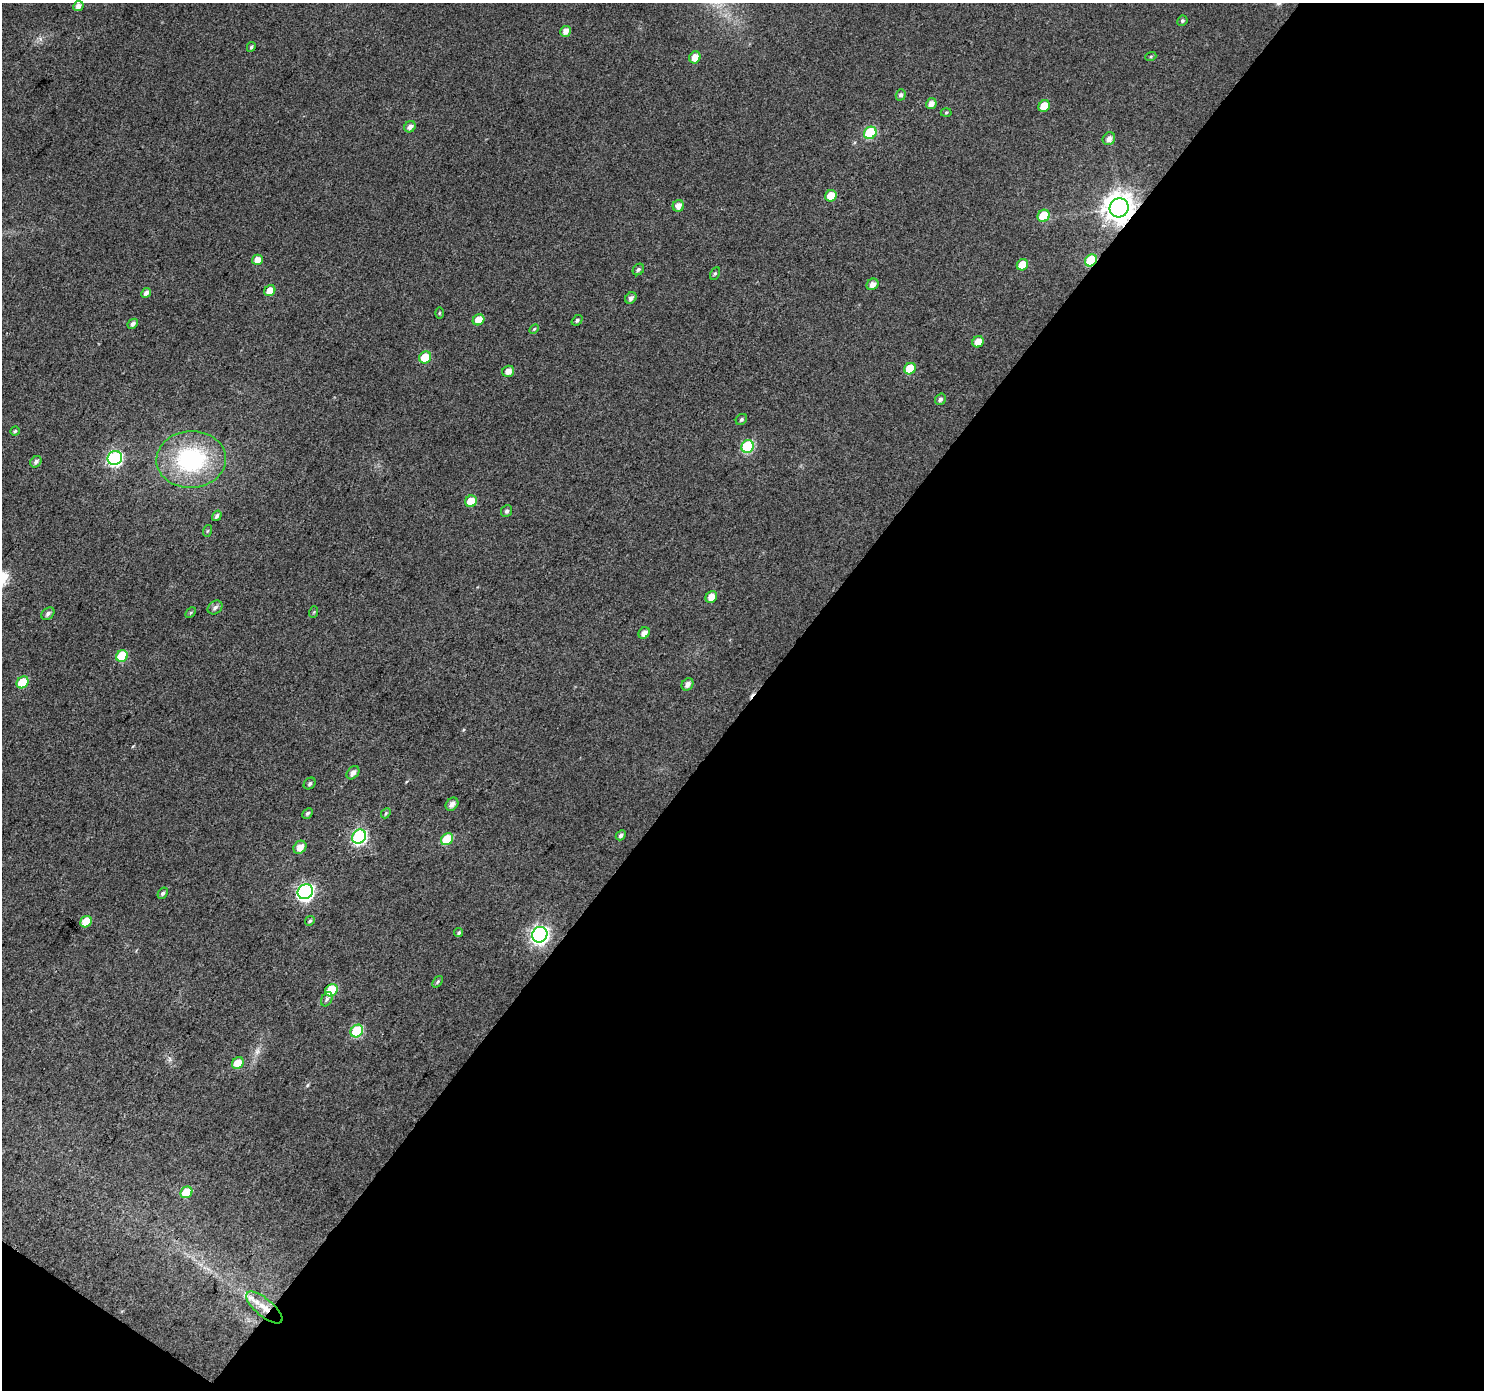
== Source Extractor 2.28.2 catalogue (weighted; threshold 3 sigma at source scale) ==
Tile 4 of 2 x 2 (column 2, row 2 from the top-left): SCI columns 1484-2965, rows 115-1502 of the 2966 x 2987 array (HDU 1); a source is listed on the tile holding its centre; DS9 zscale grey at full resolution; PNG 1486 x 1392 px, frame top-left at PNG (2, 3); each listed source drawn as its Kron ellipse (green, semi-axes under 4 px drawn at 4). Shown black and unused: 50% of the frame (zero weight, under 3 of 4 exposures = <1% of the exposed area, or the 3 px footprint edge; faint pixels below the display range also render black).
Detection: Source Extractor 2.28.2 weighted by HDU 2 'WHT'; one run over the whole footprint, this tile lists its part. Background 0.0446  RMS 0.011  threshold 0.0504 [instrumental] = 3 sigma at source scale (4.5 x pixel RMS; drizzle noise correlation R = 1.50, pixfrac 1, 0.0396/0.0396 arcsec/px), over >= 5 px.
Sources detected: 79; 1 cosmic-ray / hot-pixel residue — neither listed nor drawn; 1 inside a brighter listed object's ellipse — not listed separately; the other 77 listed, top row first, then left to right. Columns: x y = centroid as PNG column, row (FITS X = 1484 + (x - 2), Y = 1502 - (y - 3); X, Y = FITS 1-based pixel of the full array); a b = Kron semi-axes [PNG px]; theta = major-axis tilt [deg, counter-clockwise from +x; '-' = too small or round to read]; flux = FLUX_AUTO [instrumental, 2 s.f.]
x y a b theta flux
78 6 5 4 - 5.5
1182 21 5 5 - 2.1
566 31 5 5 - 7.3
251 47 5 4 - 2.2
1151 56 5 3 - 1.3
695 57 6 5 - 12
901 95 5 5 - 3.3
931 104 5 5 - 7.1
1044 106 6 5 - 17
946 112 5 3 - 1.3
410 127 6 5 - 5
870 133 6 6 - 73
1109 139 7 6 - 6.4
831 196 6 5 - 21
678 206 6 5 - 8.1
1119 208 10 9 - 1700
1044 216 6 5 - 33
257 260 5 5 - 10
1091 260 6 5 - 53
1022 265 6 5 - 17
638 269 6 5 - 2.6
715 273 7 4 62 1.9
873 284 6 5 - 7.7
270 291 6 5 - 13
146 293 5 4 - 5
631 298 6 5 - 4
439 313 6 4 89 1.2
478 320 6 5 - 15
577 320 6 4 40 2.2
133 324 6 4 45 3.8
534 329 6 3 45 1.4
978 342 6 5 - 12
425 357 6 5 - 26
910 369 6 5 - 23
508 371 6 5 - 7.9
940 399 6 5 - 3.3
741 419 6 5 - 2.3
15 431 4 4 - 1.5
748 446 6 6 - 86
115 458 7 7 - 220
191 459 35 28 3 130
36 462 6 5 - 3.6
471 501 6 5 - 18
507 511 6 5 - 2.7
217 516 5 4 - 3.2
207 531 6 4 70 1.4
711 597 6 5 - 11
215 608 8 6 37 4.3
314 612 6 3 71 1.2
191 613 6 4 45 1.5
48 614 7 5 43 3.4
644 633 6 5 - 7.1
122 656 6 5 - 39
22 682 6 5 - 33
688 684 6 5 - 5.7
353 773 7 5 48 6.3
310 783 6 5 - 2.6
452 804 7 5 46 6.3
308 813 6 4 45 2.3
386 813 5 4 - 1.5
621 835 5 4 - 3.5
359 837 7 6 - 180
447 839 6 5 - 38
300 847 7 5 44 8.9
305 892 8 7 - 320
163 893 6 4 56 2.7
310 921 5 4 - 1.7
86 922 6 5 - 21
459 933 5 4 - 1.9
540 935 8 7 - 390
437 982 6 4 50 1.7
331 990 6 5 - 52
327 999 7 5 64 2.9
357 1031 7 5 46 70
238 1063 6 5 - 16
186 1192 6 5 - 30
264 1308 22 8 -40 17
Overlapping masked pixels (flux is a lower limit): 3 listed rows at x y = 1119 208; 1091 260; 264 1308